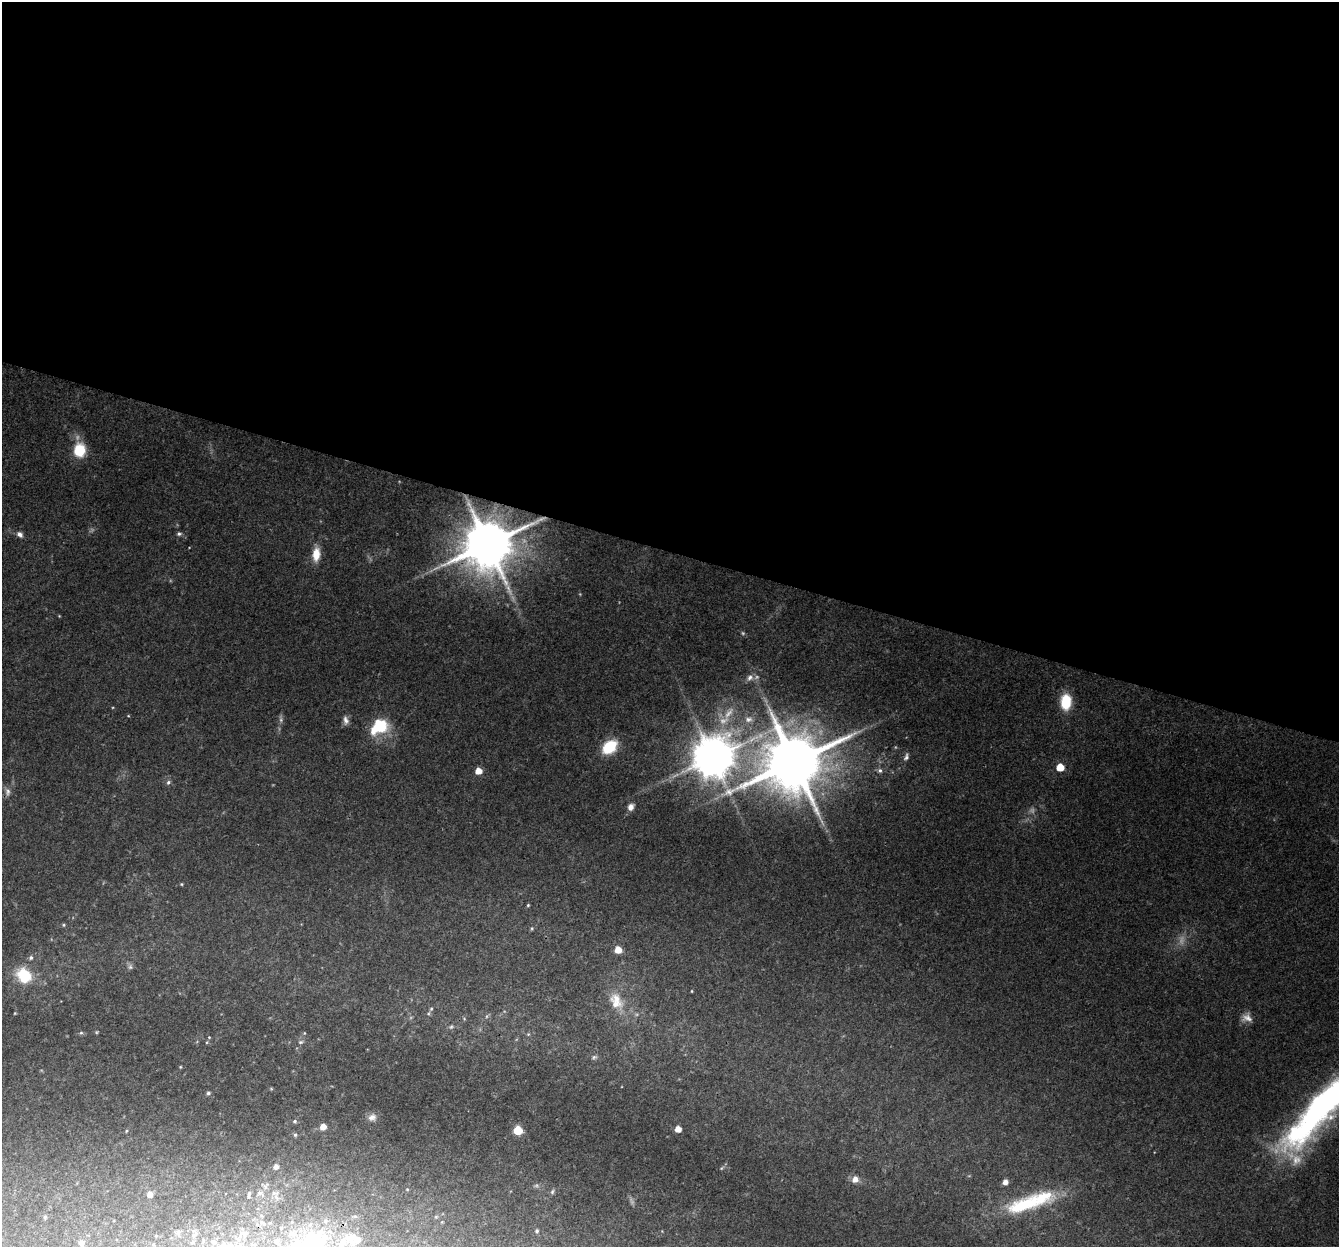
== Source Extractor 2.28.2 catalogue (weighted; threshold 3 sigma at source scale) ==
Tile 3 of 4 x 4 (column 3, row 1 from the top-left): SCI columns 2694-4030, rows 4008-5252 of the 5396 x 5587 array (HDU 1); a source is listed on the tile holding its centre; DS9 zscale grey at full resolution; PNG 1341 x 1249 px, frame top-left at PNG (2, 2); no overlay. Shown black and unused: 44% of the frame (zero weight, under 3 of 4 exposures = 5% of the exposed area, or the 3 px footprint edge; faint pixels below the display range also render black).
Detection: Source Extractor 2.28.2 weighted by HDU 2 'WHT'; one run over the whole footprint, this tile lists its part. Background 0.0915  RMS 0.0058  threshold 0.0259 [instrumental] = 3 sigma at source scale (4.5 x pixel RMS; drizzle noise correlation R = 1.50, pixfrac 1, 0.0396/0.0396 arcsec/px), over >= 5 px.
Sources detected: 97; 12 too faint to see at this stretch — not listed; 8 inside a brighter listed object's ellipse — not listed separately; the other 77 listed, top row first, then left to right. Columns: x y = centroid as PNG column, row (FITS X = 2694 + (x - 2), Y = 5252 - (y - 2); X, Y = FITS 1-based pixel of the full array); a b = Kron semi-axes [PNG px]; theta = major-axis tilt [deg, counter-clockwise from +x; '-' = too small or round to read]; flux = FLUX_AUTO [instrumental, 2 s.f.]
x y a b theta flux
79 450 10 8 83 30
20 534 8 6 -40 2.6
179 534 7 5 -8 1.3
488 544 15 14 - 3600
316 554 19 10 85 8.8
59 616 4 4 - 0.46
750 677 11 8 50 3.5
1066 702 15 10 86 21
128 716 4 3 - 0.42
748 719 11 7 10 3.1
346 720 12 7 -81 2.8
381 725 23 16 -40 19
609 747 16 11 40 22
906 757 11 6 68 2.2
713 758 12 11 - 2100
794 762 18 16 44 4900
1060 767 5 5 - 14
880 770 7 6 - 1.8
478 771 5 5 - 8.6
168 782 7 5 46 1.4
7 792 12 7 -86 2.7
631 807 9 7 61 3.2
181 884 4 4 - 0.63
528 905 4 3 - 0.62
64 925 5 4 - 0.72
532 928 5 3 - 0.68
618 950 6 5 - 8.3
31 958 6 5 - 1.3
130 967 7 6 - 1.5
24 976 19 16 -54 19
692 991 4 3 - 0.47
616 999 31 14 -50 12
431 1009 5 4 - 0.84
487 1016 6 4 71 0.9
1247 1018 14 10 -15 4.6
451 1027 6 5 - 1.1
81 1033 6 5 - 0.91
304 1033 5 3 - 0.55
528 1034 5 5 - 0.72
209 1037 4 4 - 0.59
301 1042 7 5 3 1.4
594 1057 8 5 20 1.4
180 1067 4 4 - 0.55
208 1093 5 4 - 1.1
1327 1100 123 29 46 250
372 1117 12 10 16 3.8
295 1121 5 5 - 1.1
323 1127 5 5 - 6.5
678 1129 5 5 - 6.1
518 1130 5 5 - 28
126 1131 5 3 - 0.51
295 1135 5 5 - 0.88
276 1166 5 5 - 3.3
721 1168 5 4 - 0.71
855 1179 9 8 - 4.4
1005 1182 5 5 - 3.3
265 1187 6 6 - 1.4
407 1189 4 4 - 0.52
552 1192 8 5 74 1.1
260 1193 8 5 -15 1.5
275 1193 11 5 7 1.6
150 1194 6 6 - 3.4
249 1194 8 3 78 1.1
1025 1205 64 19 16 42
45 1217 6 5 - 0.84
436 1217 5 4 - 0.65
281 1228 3 2 - 0.45
537 1231 6 5 - 0.99
178 1232 7 6 - 1.3
242 1233 6 5 - 1.4
292 1234 7 6 - 1.6
194 1235 10 5 40 1.6
350 1238 17 13 -36 7
214 1242 6 6 - 1.3
81 1243 7 5 -78 3.1
223 1246 14 8 30 5.2
311 1246 28 21 78 76
Overlapping masked pixels (flux is a lower limit): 2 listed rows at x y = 488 544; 350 1238
Isophote crosses this tile's border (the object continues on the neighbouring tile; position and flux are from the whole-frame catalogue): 4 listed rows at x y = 1327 1100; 81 1243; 223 1246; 311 1246